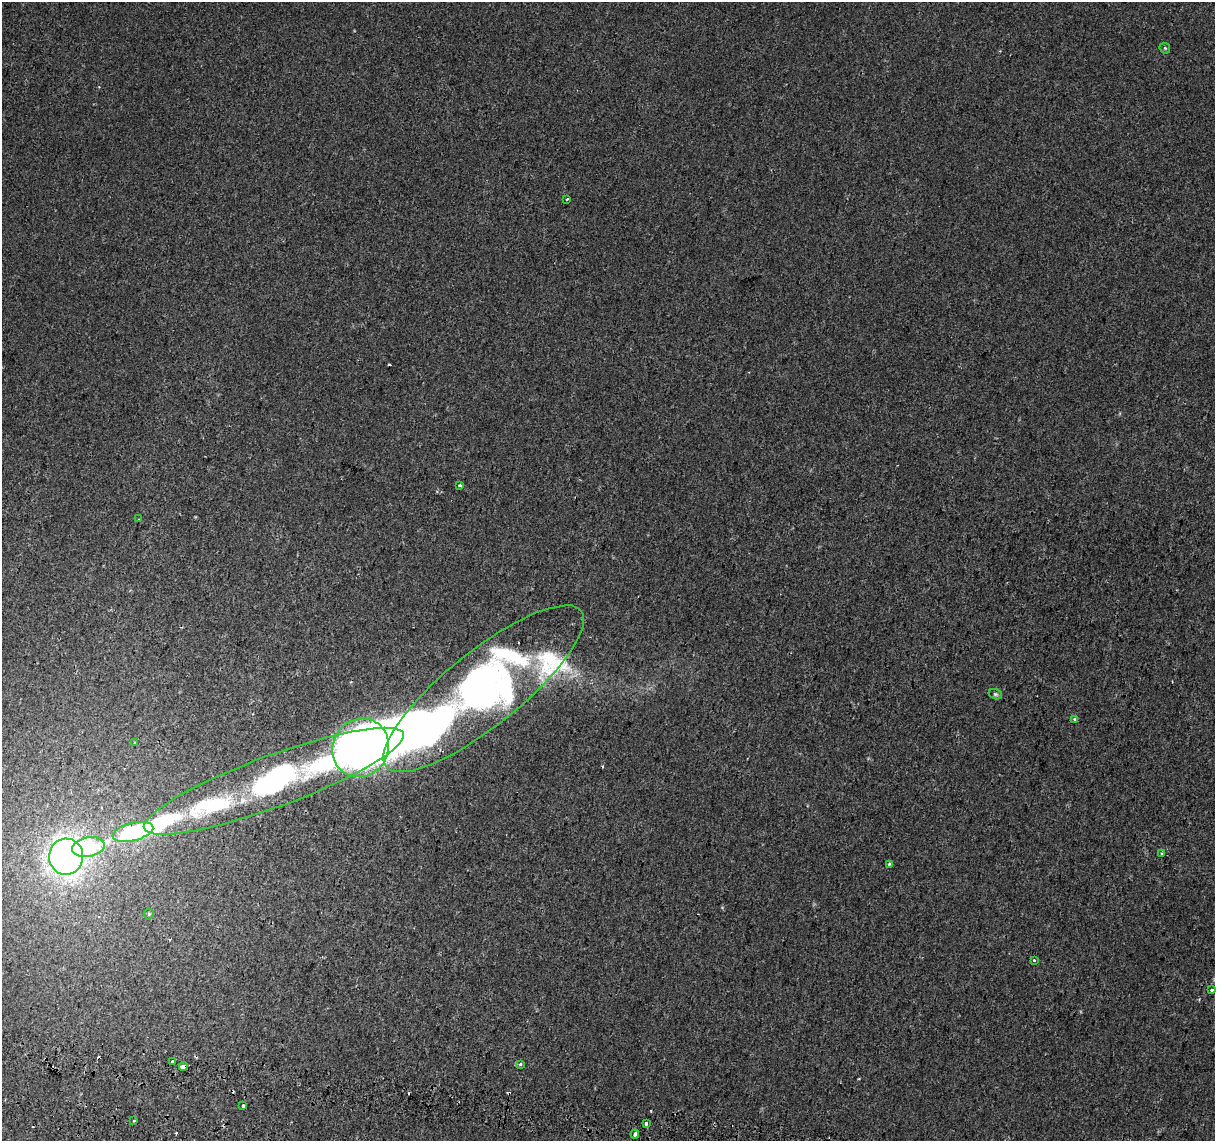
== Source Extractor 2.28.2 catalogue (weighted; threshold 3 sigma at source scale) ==
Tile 7 of 4 x 4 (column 3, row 2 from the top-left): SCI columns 2450-3662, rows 2561-3699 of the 4894 x 5182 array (HDU 1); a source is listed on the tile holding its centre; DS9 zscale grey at full resolution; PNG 1217 x 1143 px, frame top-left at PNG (2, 2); each listed source drawn as its Kron ellipse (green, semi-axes under 4 px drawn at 4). Shown black and unused: <1% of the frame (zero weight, under 2 of 3 exposures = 3% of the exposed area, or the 3 px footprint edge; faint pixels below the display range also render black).
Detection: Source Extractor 2.28.2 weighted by HDU 2 'WHT'; one run over the whole footprint, this tile lists its part. Background 5.13e-04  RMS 0.0039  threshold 0.0174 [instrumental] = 3 sigma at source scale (4.5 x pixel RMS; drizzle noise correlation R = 1.50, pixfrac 1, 0.0396/0.0396 arcsec/px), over >= 5 px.
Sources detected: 39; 2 inside a brighter object's white glare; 8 cosmic-ray / hot-pixel residue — neither listed nor drawn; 4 inside a brighter listed object's ellipse — not listed separately; the other 25 listed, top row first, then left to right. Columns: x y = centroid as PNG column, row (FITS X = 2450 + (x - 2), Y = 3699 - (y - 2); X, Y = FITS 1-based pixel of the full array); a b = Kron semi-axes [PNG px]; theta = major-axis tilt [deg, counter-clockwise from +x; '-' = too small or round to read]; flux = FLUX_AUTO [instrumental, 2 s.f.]
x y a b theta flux
1165 48 6 4 -45 0.47
567 199 3 3 - 0.94
460 485 3 3 - 0.95
139 519 3 3 - 0.42
484 689 125 37 39 260
995 694 7 5 -15 0.72
1075 719 3 3 - 1.8
135 743 4 2 - 0.32
361 748 30 27 53 400
274 781 138 26 20 120
133 832 21 9 14 50
88 847 16 9 10 32
1162 853 3 3 - 0.56
66 857 18 17 - 230
889 864 4 3 - 0.45
149 914 5 5 - 0.5
1034 960 3 3 - 0.85
1212 990 3 3 - 1.1
173 1061 3 3 - 3.4
520 1064 3 3 - 4
183 1066 4 3 - 12
243 1106 3 3 - 2.4
134 1121 3 3 - 1.6
646 1124 4 3 - 3.6
635 1134 4 4 - 2.4
Overlapping masked pixels (flux is a lower limit): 2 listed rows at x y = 274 781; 183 1066